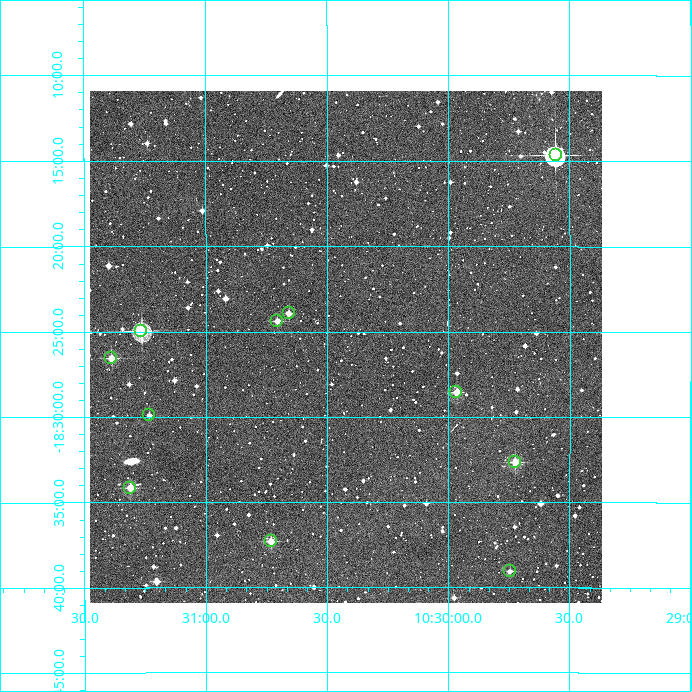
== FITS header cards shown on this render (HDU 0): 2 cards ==
NAXIS1  =                  512
NAXIS2  =                  512

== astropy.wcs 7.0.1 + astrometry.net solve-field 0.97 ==
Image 512 x 512 px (HDU 0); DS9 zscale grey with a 90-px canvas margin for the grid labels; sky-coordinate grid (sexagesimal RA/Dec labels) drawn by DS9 from the SOLVED WCS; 11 Tycho-2 reference stars matched to detected sources circled (green)
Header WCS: RA---TAN/DEC--TAN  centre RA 10:30:25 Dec -18:26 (157.61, -18.43 deg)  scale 3.52 arcsec/px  FOV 30.0' x 30.0'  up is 0 deg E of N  parity normal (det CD < 0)
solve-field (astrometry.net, Tycho-2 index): VERIFIED the header's WCS against the Tycho-2 star catalogue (verified at 2 index scales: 9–11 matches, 0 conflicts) and refined it, rather than solving blind
Solved WCS: RA---TAN-SIP/DEC--TAN-SIP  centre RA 10:30:25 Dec -18:26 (157.61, -18.43 deg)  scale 3.52 arcsec/px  FOV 30.0' x 30.0'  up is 0 deg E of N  parity normal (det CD < 0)
The solver's refit moves the header's centre by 0.24 arcsec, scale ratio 1.001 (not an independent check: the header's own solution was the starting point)
Tycho-2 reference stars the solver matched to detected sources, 11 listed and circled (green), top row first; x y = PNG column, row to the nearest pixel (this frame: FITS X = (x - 90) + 1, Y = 512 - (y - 91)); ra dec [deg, ICRS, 3 dp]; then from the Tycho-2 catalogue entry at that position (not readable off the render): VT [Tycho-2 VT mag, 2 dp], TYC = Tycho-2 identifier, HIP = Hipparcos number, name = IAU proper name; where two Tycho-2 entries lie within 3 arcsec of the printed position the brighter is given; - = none
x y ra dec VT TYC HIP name
556 155 157.389 -18.244 8.43 6065-243-1 51372 -
289 313 157.664 -18.399 12.12 6065-203-1 - -
277 321 157.676 -18.406 11.84 6065-171-1 - -
141 331 157.816 -18.416 9.74 6065-318-1 - -
111 358 157.847 -18.442 11.27 6065-629-1 - -
456 392 157.492 -18.476 11.43 6065-823-1 - -
149 415 157.808 -18.498 12.52 6065-746-1 - -
515 462 157.431 -18.544 11.07 6065-489-1 - -
130 488 157.828 -18.569 11.20 6065-825-1 - -
271 541 157.683 -18.622 10.92 6065-717-1 - -
510 571 157.437 -18.651 11.96 6065-467-1 - -